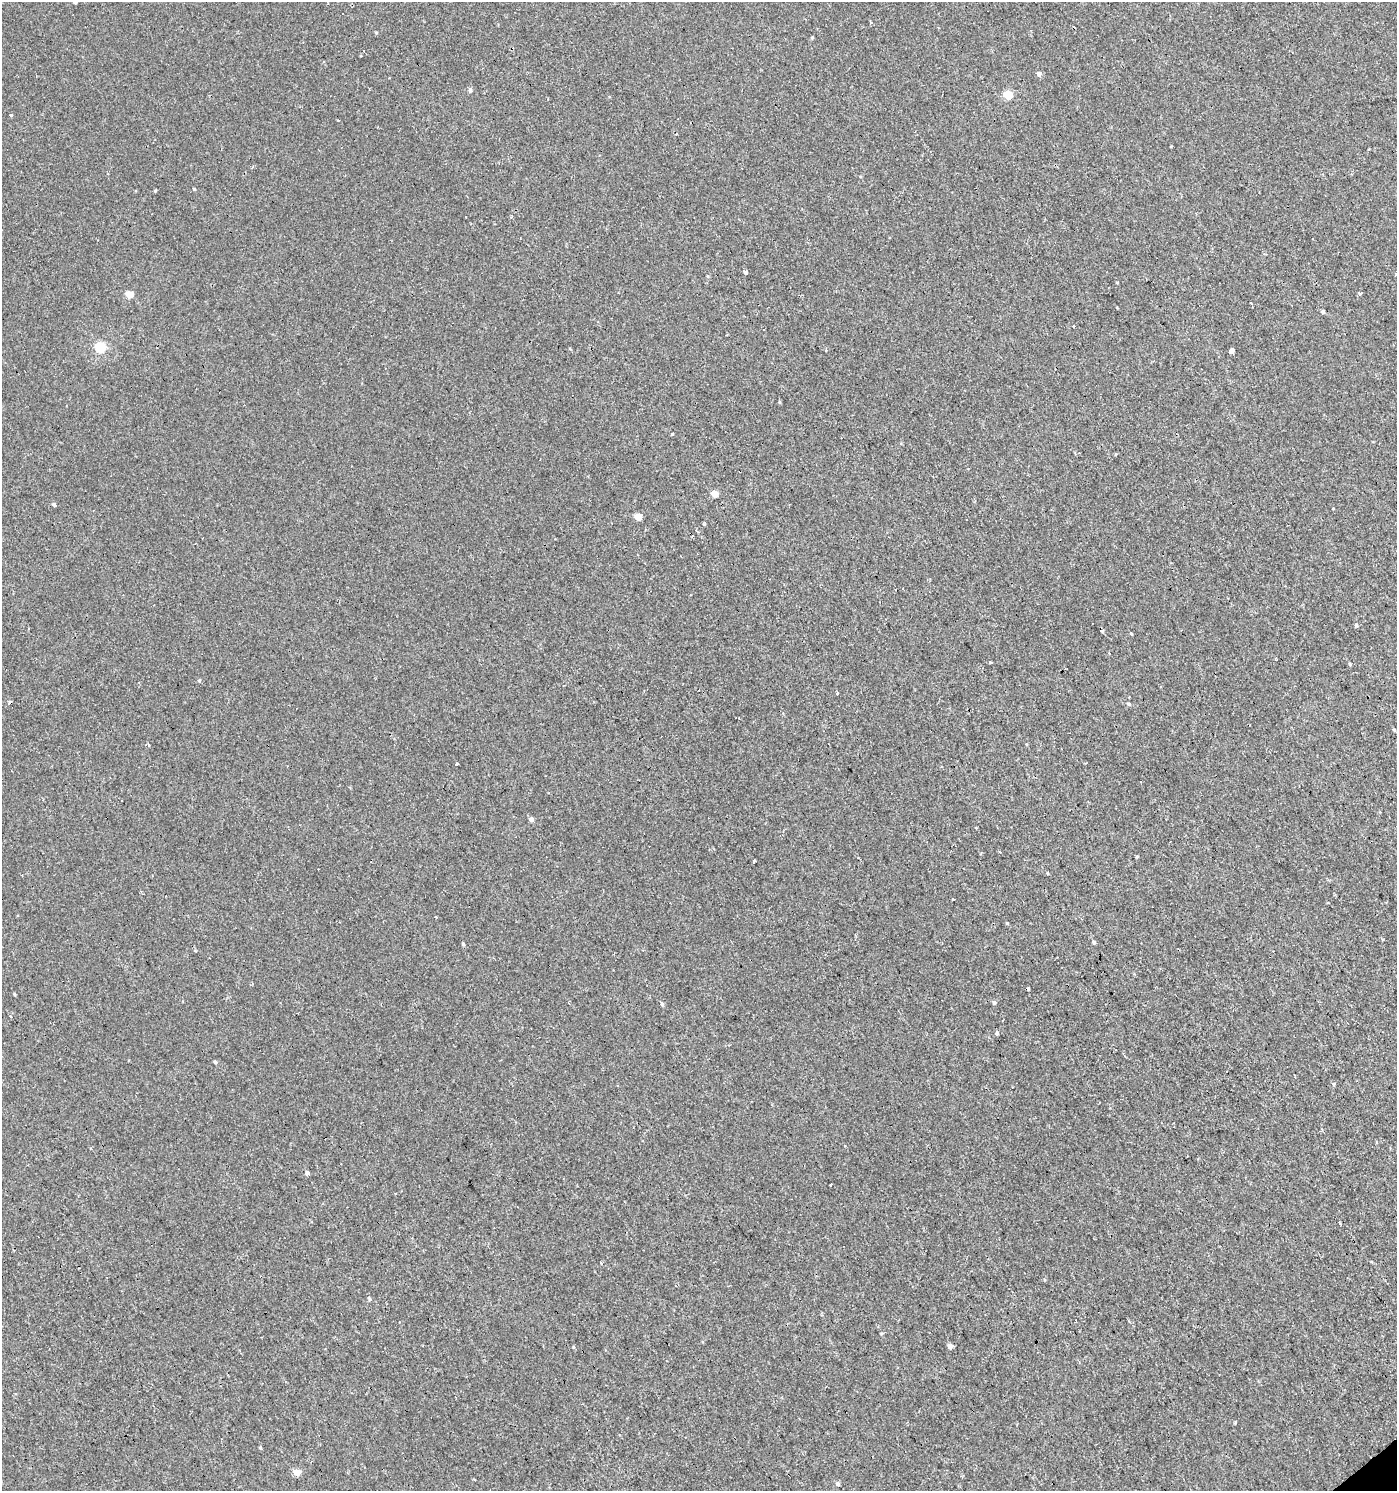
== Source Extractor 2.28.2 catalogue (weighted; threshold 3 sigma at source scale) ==
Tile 6 of 4 x 4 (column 2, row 2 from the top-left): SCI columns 1585-2979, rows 2980-4468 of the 5895 x 5959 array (HDU 1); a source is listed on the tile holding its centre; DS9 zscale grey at full resolution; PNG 1399 x 1493 px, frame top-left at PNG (2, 2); no overlay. Shown black and unused: <1% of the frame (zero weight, under 2 of 3 exposures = <1% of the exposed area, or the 3 px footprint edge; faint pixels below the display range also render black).
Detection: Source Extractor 2.28.2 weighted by HDU 2 'WHT'; one run over the whole footprint, this tile lists its part. Background 3.40e-04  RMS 0.0038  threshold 0.0173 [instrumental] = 3 sigma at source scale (4.5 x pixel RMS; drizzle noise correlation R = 1.50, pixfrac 1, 0.0396/0.0396 arcsec/px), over >= 5 px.
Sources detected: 75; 13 cosmic-ray / hot-pixel residue — not listed; the other 62 listed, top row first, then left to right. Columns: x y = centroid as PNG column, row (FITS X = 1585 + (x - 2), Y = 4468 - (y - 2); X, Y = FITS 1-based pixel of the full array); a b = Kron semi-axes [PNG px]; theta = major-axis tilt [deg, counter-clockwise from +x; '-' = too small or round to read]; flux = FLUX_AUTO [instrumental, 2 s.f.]
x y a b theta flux
75 2 4 3 - 0.96
376 32 5 3 - 0.35
812 37 4 4 - 0.5
364 51 3 2 - 0.62
1039 74 5 5 - 1.6
470 90 5 4 - 1.2
1008 95 5 5 - 15
11 115 3 3 - 1.8
338 120 3 2 - 0.63
194 189 4 4 - 0.39
155 191 4 4 - 0.41
745 272 4 3 - 6.4
1117 282 4 3 - 0.27
129 294 5 5 - 7.1
1359 294 3 3 - 4.2
1251 302 3 3 - 1.1
1117 308 3 2 - 0.33
1322 312 4 4 - 0.83
100 347 5 5 - 28
826 350 3 2 - 0.59
1231 351 4 3 - 230
779 402 4 4 - 0.43
672 434 4 3 - 0.34
714 494 5 4 - 5.3
54 504 4 3 - 0.68
638 517 4 4 - 6.8
704 524 4 3 - 0.5
1356 625 5 4 - 0.93
1131 633 4 3 - 0.48
1276 659 5 3 - 0.38
990 662 4 3 - 0.83
1350 664 4 3 - 0.5
199 680 5 4 - 0.49
837 693 3 3 - 11
1128 704 5 4 - 0.75
1394 730 4 4 - 0.51
148 745 6 3 -37 0.71
457 764 4 3 - 1.1
531 819 4 4 - 1.7
1137 856 4 3 - 0.38
754 861 4 3 - 1.1
1047 873 3 3 - 0.4
953 900 3 2 - 0.43
436 917 3 2 - 0.31
1007 923 4 4 - 0.41
1094 942 4 4 - 0.89
463 944 5 3 - 0.65
14 994 3 3 - 0.49
994 1002 5 4 - 0.82
662 1004 5 4 - 0.87
997 1033 4 4 - 1.1
1333 1084 6 4 -89 0.45
307 1173 4 4 - 1.4
830 1184 3 3 - 1.7
601 1263 4 3 - 2
370 1299 4 3 - 1.7
950 1346 5 5 - 2.1
573 1347 4 4 - 0.36
1235 1422 3 3 - 0.99
260 1447 4 4 - 0.41
297 1472 5 5 - 5.8
837 1484 5 5 - 1.1
Isophote crosses this tile's border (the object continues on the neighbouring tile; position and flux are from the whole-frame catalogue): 1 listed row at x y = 75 2
Unlisted compact peaks at least as high as the median listed source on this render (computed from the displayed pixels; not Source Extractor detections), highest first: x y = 215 1062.